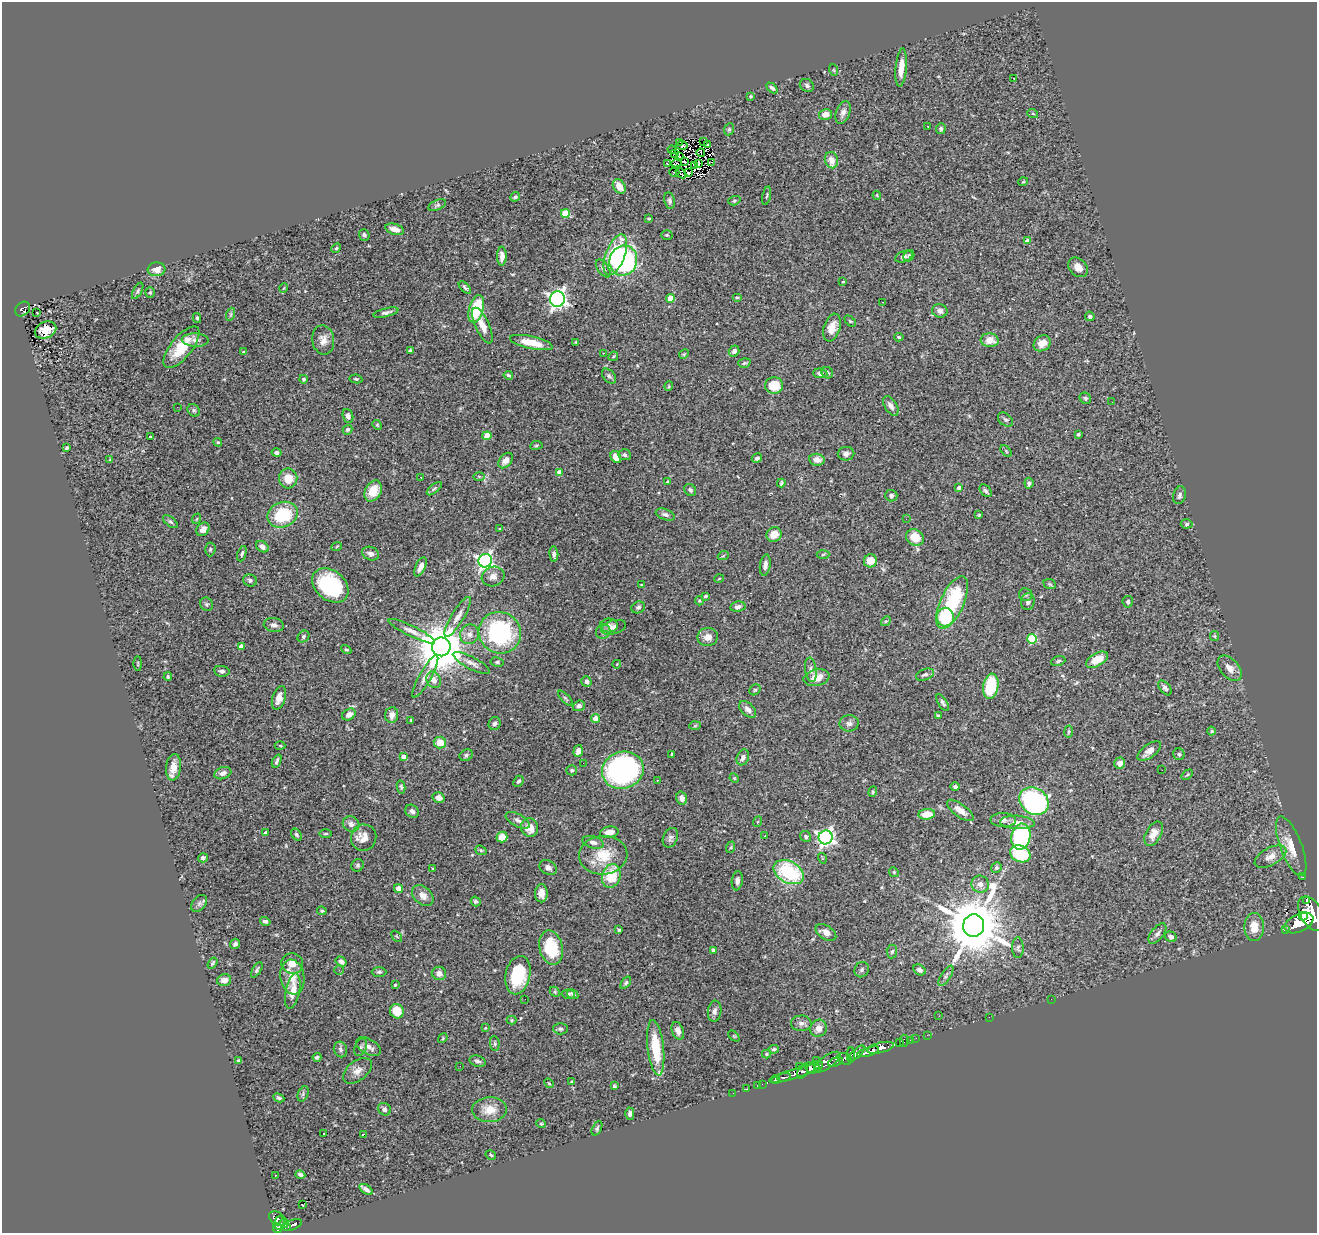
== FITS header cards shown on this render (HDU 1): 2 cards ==
NAXIS1  =                 1315
NAXIS2  =                 1231

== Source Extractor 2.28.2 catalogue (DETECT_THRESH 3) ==
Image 1315 x 1231 px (HDU 1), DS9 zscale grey, 1 PNG px = 1 image px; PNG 1319 x 1235 px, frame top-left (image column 1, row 1231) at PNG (2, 2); each listed source drawn as its Kron ellipse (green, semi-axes under 4 px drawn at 4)
Background 1.12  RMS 0.05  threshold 0.149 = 3 sigma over >= 5 px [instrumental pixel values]
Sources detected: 408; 2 with non-positive FLUX_AUTO (blend fragments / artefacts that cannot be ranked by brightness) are neither listed nor drawn; the other 406 listed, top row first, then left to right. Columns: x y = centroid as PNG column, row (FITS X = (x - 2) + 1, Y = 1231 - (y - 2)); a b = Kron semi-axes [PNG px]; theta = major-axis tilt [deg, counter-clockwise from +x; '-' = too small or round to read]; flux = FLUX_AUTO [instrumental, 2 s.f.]
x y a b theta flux
901 67 19 5 85 42
834 70 6 3 -71 3.9
1014 78 3 2 - 5.5
807 85 7 6 - 9
772 88 6 4 -44 7.6
751 96 4 3 - 3.6
843 112 12 7 70 16
825 114 6 5 - 25
1033 114 5 3 - 3.8
928 126 2 2 - 2.6
729 129 6 5 - 5.6
941 129 5 5 - 8
703 141 2 2 - 4.2
679 142 3 3 - 3.6
707 144 3 2 - 2.7
682 146 6 2 2 8.3
672 150 4 2 - 4.3
701 152 4 2 - 3.7
674 153 3 2 - 1
679 157 4 2 - 2.6
831 160 8 6 -77 32
684 161 3 2 - 4.2
712 162 3 2 - 4.8
676 163 5 2 - 1.3
699 163 2 2 - 3.1
667 164 3 2 - 4.2
695 165 4 2 - 2.6
674 172 5 2 - 4.4
681 173 6 2 -42 0.95
688 173 3 2 - 4.6
1023 182 5 3 - 2.9
619 186 8 5 -55 35
877 195 4 3 - 3.1
767 196 9 2 78 4.1
515 197 5 4 - 5.3
670 201 8 5 -80 8.3
734 201 6 4 18 5.3
437 205 9 5 24 7.6
565 213 4 4 - 93
649 218 3 2 - 3.5
395 229 10 5 -17 26
364 235 6 5 - 8.1
667 235 6 5 - 5
1027 241 4 4 - 33
336 248 5 4 - 4.2
615 255 21 9 69 190
502 256 10 4 90 20
909 256 6 5 - 6.4
904 257 9 5 20 12
623 261 15 13 67 590
1078 267 11 8 -43 27
603 268 10 5 -55 10
156 269 9 7 6 26
843 282 4 2 - 2.9
465 287 8 3 -46 6.3
284 288 5 3 - 2.6
138 291 9 4 61 6
150 292 5 4 - 3.9
737 297 5 3 - 4.3
671 298 4 4 - 61
557 299 8 7 - 1300
883 302 2 2 - 1.7
23 309 8 6 44 82
476 309 14 7 75 150
940 311 8 6 -12 13
37 312 3 2 - 7.7
386 313 13 4 14 9.4
231 314 6 4 72 5.4
1090 316 5 4 - 6.7
197 318 5 3 - 4.8
850 321 6 4 -44 4.2
482 326 19 7 -66 40
832 327 14 8 73 36
46 330 11 8 23 34
899 337 5 4 - 4.1
195 340 13 6 -2 15
323 340 14 11 -80 27
990 340 9 7 -6 37
576 342 4 3 - 3
531 343 22 6 -13 65
1042 343 9 7 36 29
181 347 25 10 51 100
410 350 4 3 - 5.9
734 351 6 5 - 11
243 352 4 3 - 4.2
604 353 3 2 - 6.3
684 354 5 4 - 3.5
613 356 5 3 - 3.5
744 363 6 4 17 6.2
820 373 7 5 -7 9.8
827 373 6 5 - 7.2
508 375 5 3 - 5.7
609 376 9 5 -50 8.6
303 379 4 4 - 5.4
356 379 6 4 -9 5.5
774 385 9 8 - 69
669 386 5 3 - 3.3
1085 398 6 5 - 6.2
1112 402 2 2 - 2.9
891 406 11 6 -58 16
177 407 3 2 - 3
194 410 7 5 -46 6.3
348 416 7 5 -71 12
1005 420 8 6 -39 7.2
377 425 5 4 - 3.7
348 430 5 4 - 6.5
1078 434 3 3 - 5.7
487 436 4 4 - 75
150 437 3 3 - 4.9
218 442 4 4 - 3.8
536 445 6 3 9 3.7
67 448 4 3 - 4.5
1006 451 7 4 -46 4.6
277 453 5 4 - 8.9
846 454 8 7 - 11
624 455 6 5 - 7.7
616 457 6 5 - 36
757 458 5 4 - 9.9
110 460 4 3 - 3.2
506 460 9 6 50 21
817 460 8 6 -8 18
559 472 4 4 - 22
479 476 5 3 - 3.6
421 477 3 2 - 5
288 478 10 9 - 46
668 482 4 4 - 5.2
781 483 4 3 - 4.8
1029 483 5 4 - 8.4
959 488 4 3 - 15
434 489 9 4 39 6.7
690 490 6 5 - 8
373 491 11 8 61 40
986 491 7 5 -49 7.7
1179 495 9 6 75 10
891 496 6 6 - 10
283 515 15 12 23 160
665 515 10 5 -20 11
979 515 3 3 - 3.8
196 519 5 3 - 3
906 519 2 2 - 3
170 522 9 4 -40 6.7
1187 524 6 4 4 5.4
203 529 7 6 - 20
500 529 4 3 - 2.7
774 534 8 7 - 42
915 537 9 8 - 55
337 546 5 3 - 2.7
262 547 7 5 -36 12
210 549 7 5 87 5.8
242 554 8 4 70 6.3
370 554 9 6 -19 17
554 554 7 4 -85 9.8
823 554 6 4 3 4.5
723 556 5 3 - 3.5
485 561 7 6 - 870
870 561 6 6 - 48
765 565 11 5 81 15
420 567 10 5 65 21
493 576 11 9 19 21
719 579 5 3 - 2.8
250 580 7 6 - 8.6
1050 584 6 5 - 5.1
330 585 20 14 -40 280
641 585 3 2 - 2.6
1025 594 6 6 - 7.4
706 596 4 3 - 5.6
699 601 4 4 - 4.3
1028 601 8 7 - 13
1128 602 6 5 - 5.5
952 603 28 11 65 250
207 604 7 6 - 6.5
638 607 7 5 26 8.6
738 607 8 5 10 11
458 617 23 6 59 27
945 617 9 8 - 180
886 621 5 4 - 3.9
274 625 10 7 -9 14
609 625 9 7 -3 12
613 627 12 7 16 13
412 631 25 5 -26 23
603 632 7 7 - 11
500 633 21 20 - 400
470 634 10 9 - 20
303 636 6 5 - 6.9
1214 636 5 4 - 3.5
708 637 10 9 - 24
1032 639 5 5 - 170
241 646 4 4 - 18
441 647 9 9 - 17000
346 650 5 4 - 4.6
1097 660 12 6 29 50
1058 661 7 4 17 6.7
497 662 6 4 -9 6.7
138 663 7 3 -90 3.5
471 663 21 6 -28 20
617 664 4 3 - 2.5
1230 668 15 9 -48 26
811 670 12 5 -83 14
222 671 8 5 -8 9.4
925 675 9 5 21 10
425 676 24 6 61 27
168 677 4 4 - 4.8
816 678 13 8 13 42
434 680 8 6 -57 21
586 682 5 5 - 11
991 686 12 7 81 150
1165 688 9 5 -51 9.7
755 690 6 5 - 4.7
279 698 12 6 73 30
565 698 9 4 -45 5.7
943 703 9 4 -57 8.8
579 706 6 5 - 13
748 709 10 6 -44 15
349 714 7 5 30 23
392 715 8 6 85 19
938 716 4 3 - 4.3
595 719 4 4 - 36
411 720 4 4 - 3.4
495 723 6 6 - 9.3
849 723 9 8 - 13
695 726 6 4 3 3.9
1069 731 6 4 83 4.8
1211 731 4 4 - 4.7
440 742 6 6 - 52
280 746 5 3 - 3.9
578 751 6 4 72 16
1149 751 14 6 37 24
672 754 3 3 - 3.9
1179 754 6 5 - 7.8
466 755 7 5 34 8.1
404 757 4 4 - 30
743 757 8 6 70 15
277 761 7 3 66 6.9
583 763 2 2 - 4.5
1120 763 6 5 - 21
173 767 13 7 84 32
572 770 5 5 - 6.2
623 770 21 18 16 930
1162 770 2 2 - 1.7
223 773 9 6 19 14
1187 775 6 3 36 4
734 778 5 4 - 3.3
657 780 2 2 - 2.2
518 781 6 4 45 6.9
401 787 7 4 -78 5.4
955 787 4 4 - 8.4
873 792 5 4 - 4.2
439 798 6 5 - 22
682 798 7 5 -72 16
1034 801 15 12 -35 570
960 810 16 6 -36 27
412 811 7 6 - 12
927 814 8 5 6 47
518 820 13 6 -28 14
1003 820 13 7 -1 15
757 822 5 3 - 3.4
1017 822 17 6 -3 32
351 824 8 7 - 15
530 827 9 8 - 39
609 832 9 6 9 29
266 833 4 3 - 11
326 834 6 3 0 3.9
1154 834 13 7 62 28
296 835 6 4 -51 5.5
765 836 3 3 - 6.1
502 837 5 5 - 41
806 837 6 5 - 6.3
826 837 7 7 - 1100
1021 837 13 9 77 390
364 838 13 12 - 32
670 838 10 7 67 12
593 842 11 6 -15 15
1291 846 31 10 -69 61
731 847 6 3 72 3.3
481 850 6 4 -21 4.6
1020 854 10 8 -25 180
603 855 24 19 5 98
1270 857 17 8 29 29
203 858 5 4 - 8.3
822 858 5 3 - 3.3
358 865 6 6 - 6.2
432 868 4 2 - 2.4
548 868 9 7 -32 12
996 868 5 4 - 6.1
789 872 16 11 -28 250
894 872 5 4 - 4.3
611 876 12 9 74 100
1303 877 2 2 - 12
737 881 9 5 82 11
980 884 9 8 - 19
398 888 4 4 - 21
541 893 9 6 89 22
423 896 12 8 -43 24
1306 900 3 3 - 470
476 901 5 4 - 6.8
199 903 9 6 50 9.6
322 911 5 4 - 4.6
1311 914 19 11 -62 7400
1303 916 4 4 - 860
265 921 5 4 - 8
1299 923 15 8 26 6000
974 925 11 10 - 27000
1254 927 14 9 -90 48
619 930 3 3 - 4.2
1285 930 3 3 - 130
826 933 11 7 -32 24
1157 934 12 6 50 13
397 936 6 2 -45 2.6
1171 937 6 5 - 12
235 944 5 4 - 11
551 948 17 11 -76 140
1018 948 10 5 -88 9
713 950 4 4 - 5.8
892 951 7 5 84 7.1
341 962 6 4 -35 17
213 963 6 4 57 5.8
292 963 11 10 - 37
257 970 8 4 59 6.7
339 970 4 4 - 5.1
862 970 8 7 - 7.8
919 970 7 5 -29 11
379 972 7 4 1 6.7
439 973 7 6 - 18
518 975 19 12 78 160
946 976 11 4 57 9.2
292 977 17 12 -81 43
224 980 7 5 12 17
626 983 7 4 53 6.6
395 985 3 3 - 3.4
293 991 18 7 79 43
555 992 6 4 -46 4.1
568 994 7 4 4 6.4
573 994 6 4 -30 6.7
525 999 2 2 - 2.9
1051 999 2 2 - 6.9
397 1011 7 6 - 67
715 1011 10 6 82 12
939 1016 2 2 - 1.7
989 1017 2 2 - 13
512 1020 5 4 - 3.8
801 1023 10 8 -3 13
485 1028 4 3 - 2.6
819 1028 9 8 - 22
560 1029 7 5 -2 6.6
678 1031 9 6 -69 17
927 1035 2 2 - 14
734 1036 6 4 -44 3.2
443 1038 5 4 - 3.9
916 1038 2 2 - 14
910 1040 2 2 - 27
904 1041 6 2 -90 37
899 1042 2 2 - 14
495 1044 7 5 -84 6
368 1046 13 7 -29 18
361 1047 9 5 68 9.1
656 1048 28 8 -83 130
880 1048 14 5 13 1800
340 1049 8 6 -67 10
774 1049 5 3 - 5.2
868 1052 11 4 18 1900
857 1053 10 4 44 510
766 1054 4 4 - 3.7
851 1055 8 4 90 610
317 1057 4 3 - 7.6
845 1059 8 5 -27 730
817 1060 2 2 - 9.6
239 1061 4 4 - 9.5
478 1061 8 5 -19 9.5
827 1062 15 6 36 1600
836 1062 8 4 17 450
460 1066 2 2 - 2.4
799 1066 2 2 - 13
815 1067 8 5 24 3000
810 1068 6 4 -50 1200
357 1071 16 9 37 26
803 1071 8 5 63 840
795 1074 26 5 18 1500
784 1077 7 3 11 310
775 1080 4 3 - 320
572 1082 4 3 - 5.2
549 1083 5 4 - 3.8
762 1084 2 2 - 10
614 1086 4 3 - 4.8
757 1086 3 2 - 30
746 1089 3 2 - 20
733 1093 2 2 - 9.8
303 1094 8 5 68 6.1
279 1098 6 4 -26 5.9
384 1109 7 6 - 11
489 1110 17 12 1 48
630 1114 6 4 89 9.5
541 1124 5 4 - 3.8
597 1128 8 4 65 6.4
324 1134 3 2 - 6.4
363 1134 4 2 - 3.6
491 1155 5 4 - 5
275 1175 2 2 - 2.3
300 1175 5 4 - 9.3
366 1189 7 4 -34 13
303 1205 3 2 - 2.7
277 1219 9 6 -33 510
279 1223 7 5 71 580
284 1223 5 3 - 110
292 1225 10 5 21 220
287 1226 4 3 - 170
277 1228 5 4 - 470
At the frame edge (FLAGS 8, measured only in part): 1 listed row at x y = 1311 914
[2 non-positive-flux detections neither listed nor drawn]